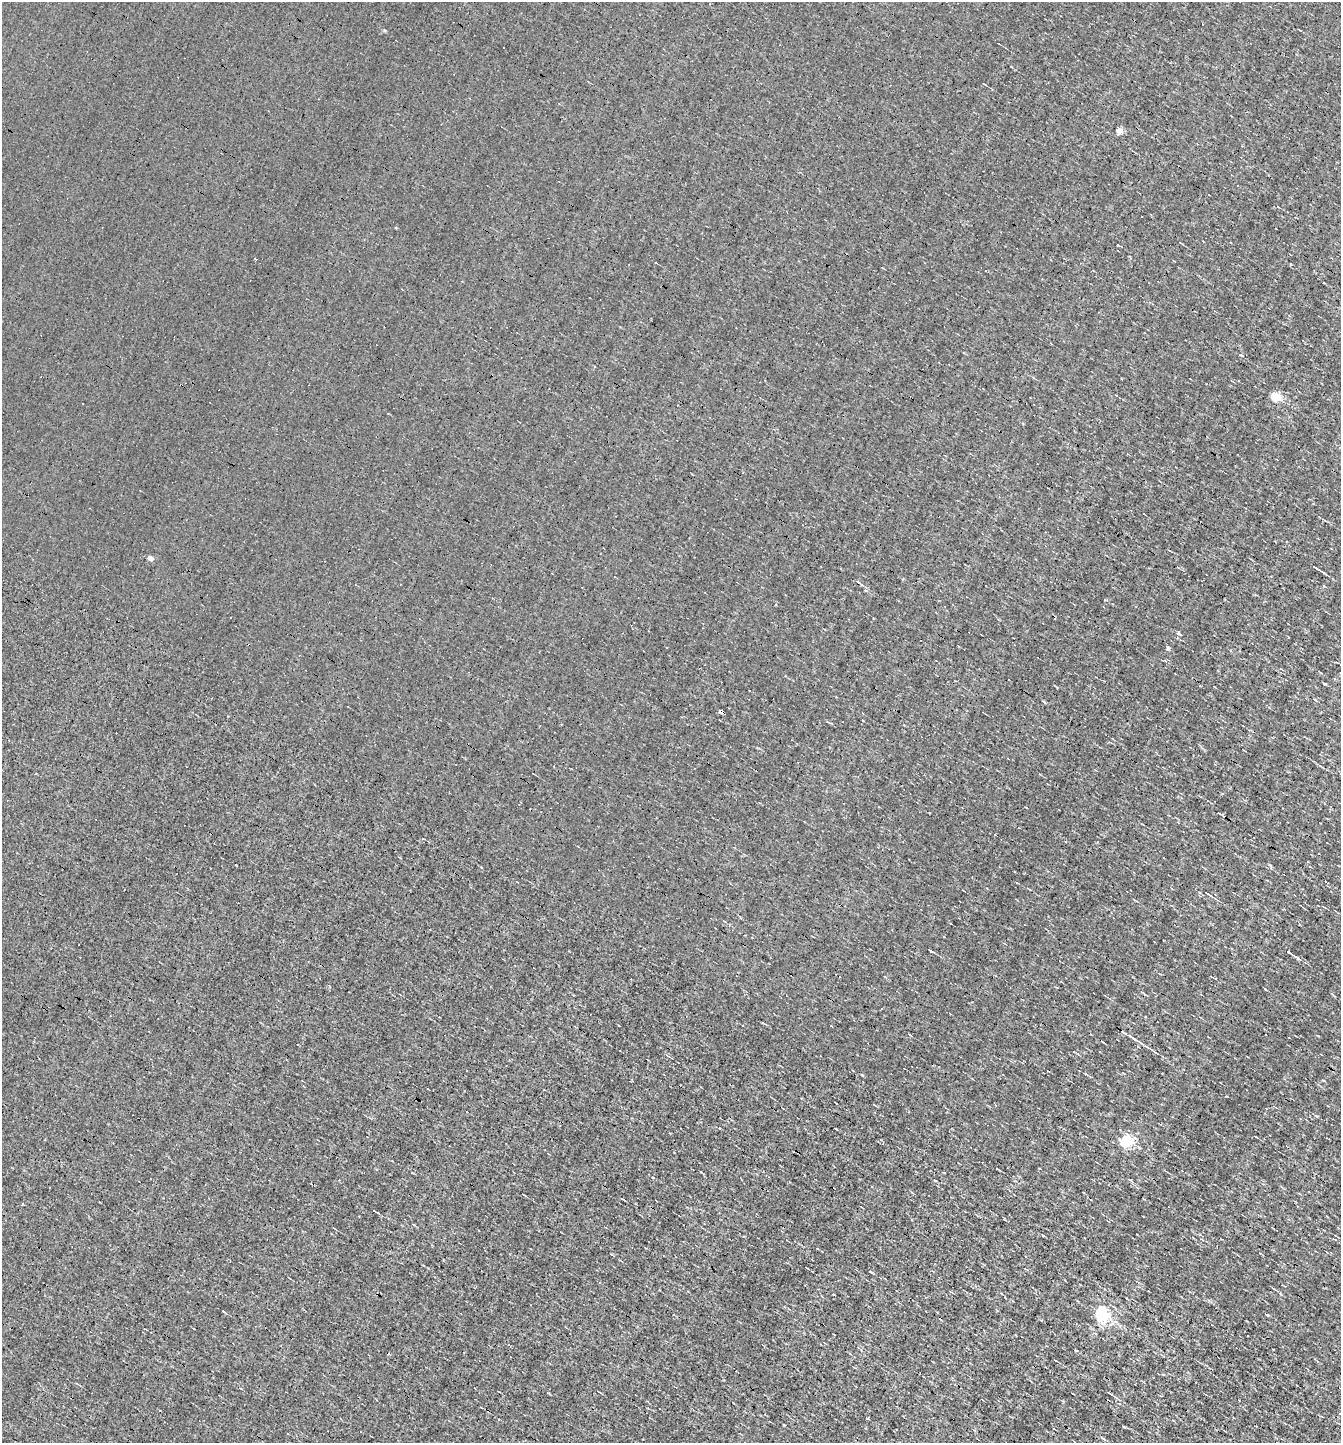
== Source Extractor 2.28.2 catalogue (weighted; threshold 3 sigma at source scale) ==
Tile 6 of 4 x 4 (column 2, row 2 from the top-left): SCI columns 1477-2815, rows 2885-4325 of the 5770 x 5767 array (HDU 1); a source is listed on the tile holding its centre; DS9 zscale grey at full resolution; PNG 1343 x 1445 px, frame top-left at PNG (2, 2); no overlay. Shown black and unused: <1% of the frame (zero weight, under 3 of 4 exposures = <1% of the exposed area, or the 3 px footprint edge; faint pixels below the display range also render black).
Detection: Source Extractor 2.28.2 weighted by HDU 2 'WHT'; one run over the whole footprint, this tile lists its part. Background -6.74e-04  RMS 0.038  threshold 0.171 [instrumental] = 3 sigma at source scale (4.5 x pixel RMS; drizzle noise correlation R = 1.50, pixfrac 1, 0.05/0.05 arcsec/px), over >= 5 px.
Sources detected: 52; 13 cosmic-ray / hot-pixel residue — not listed; the other 39 listed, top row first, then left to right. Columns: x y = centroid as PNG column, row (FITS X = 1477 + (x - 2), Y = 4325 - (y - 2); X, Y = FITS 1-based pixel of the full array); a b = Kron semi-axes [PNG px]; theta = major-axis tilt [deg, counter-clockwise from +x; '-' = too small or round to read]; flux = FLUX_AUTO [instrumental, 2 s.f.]
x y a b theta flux
384 30 4 4 - 3.9
1119 130 5 4 - 76
396 227 4 2 - 3.1
255 259 3 3 - 4.5
1290 264 3 3 - 8.1
1240 354 4 2 - 9.9
595 366 3 2 - 5.3
1116 395 4 2 - 2.6
1276 396 5 5 - 220
150 558 4 4 - 27
1316 568 7 2 -32 6.6
400 584 2 2 - 2.6
1323 586 3 3 - 5.7
1178 633 3 3 - 15
1168 648 5 4 - 11
1324 684 3 3 - 11
1315 700 4 3 - 3.9
721 711 4 3 - 230
862 720 2 2 - 5
1065 841 3 3 - 13
236 865 2 2 - 3
1208 894 14 3 -32 13
930 950 6 2 -35 6.1
1289 952 11 4 -36 9.9
881 1009 2 2 - 2.8
1133 1038 19 4 -33 20
862 1075 4 3 - 2.9
1323 1080 4 3 - 3.3
836 1129 3 2 - 2.5
1126 1140 5 5 - 560
997 1169 4 2 - 2.8
1130 1180 6 3 -36 4.1
22 1204 4 2 - 3.6
374 1211 3 2 - 2.5
870 1271 4 2 - 2.9
1101 1314 6 5 - 880
1109 1393 6 2 -27 5.6
1123 1426 4 3 - 3.2
1103 1438 6 3 -21 4.5
Overlapping masked pixels (flux is a lower limit): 1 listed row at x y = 721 711
Unlisted compact peaks at least as high as the median listed source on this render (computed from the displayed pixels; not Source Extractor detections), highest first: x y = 784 1425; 1268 1315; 1317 1116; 1270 865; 1265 989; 548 1393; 1118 245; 653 1177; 866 590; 481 867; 1226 1096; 1044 702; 1105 600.